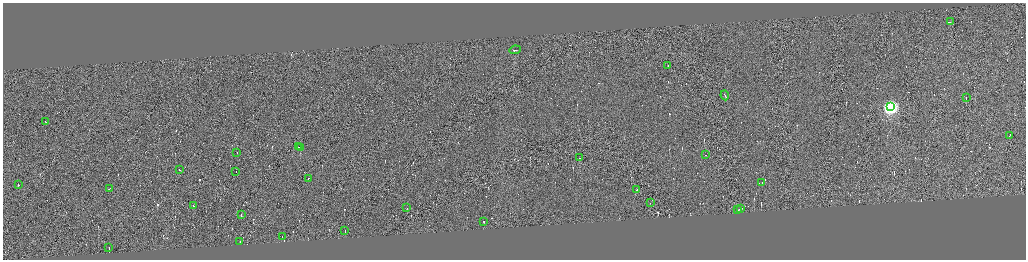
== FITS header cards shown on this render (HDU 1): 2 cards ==
NAXIS1  =                 4094
NAXIS2  =                 1029

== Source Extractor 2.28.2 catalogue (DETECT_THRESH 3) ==
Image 4094 x 1029 px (HDU 1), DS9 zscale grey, zoomed out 1/4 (1 PNG px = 4 x 4 image px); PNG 1028 x 262 px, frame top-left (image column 4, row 1029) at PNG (3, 3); each listed source drawn as its Kron ellipse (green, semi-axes under 4 px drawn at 4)
Background 0.00597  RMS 4.2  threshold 12.7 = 3 sigma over >= 5 px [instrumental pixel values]
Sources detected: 386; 355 cannot appear on this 1/4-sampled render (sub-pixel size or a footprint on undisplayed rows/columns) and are neither listed nor drawn; the other 31 listed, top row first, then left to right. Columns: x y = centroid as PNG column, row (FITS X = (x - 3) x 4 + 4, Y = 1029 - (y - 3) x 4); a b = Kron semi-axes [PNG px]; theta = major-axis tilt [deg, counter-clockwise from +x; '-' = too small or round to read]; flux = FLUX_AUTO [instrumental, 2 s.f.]
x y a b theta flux
950 22 3 1 - 36000
515 50 6 1 9 31000
668 66 2 1 - 47000
725 96 5 1 - 41000
966 98 3 1 - 17000
891 107 4 4 - 640000
45 122 2 1 - 13000
1010 136 3 1 - 19000
298 147 2 1 - 16000
300 148 2 1 - 21000
237 153 2 1 - 11000
706 155 2 1 - 12000
580 158 3 1 - 22000
179 170 2 1 - 15000
236 172 2 1 - 11000
308 179 2 1 - 15000
762 183 2 1 - 8500
18 185 2 1 - 27000
109 189 3 1 - 25000
637 190 2 1 - 18000
650 203 2 1 - 16000
194 206 2 1 - 19000
407 208 2 1 - 8500
740 209 4 1 - 32000
738 210 2 1 - 13000
241 215 2 1 - 18000
483 222 2 1 - 16000
345 231 2 1 - 58000
282 237 2 1 - 9200
240 242 2 1 - 39000
109 248 2 1 - 8900
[355 sub-pixel or undisplayed-footprint detections neither listed nor drawn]